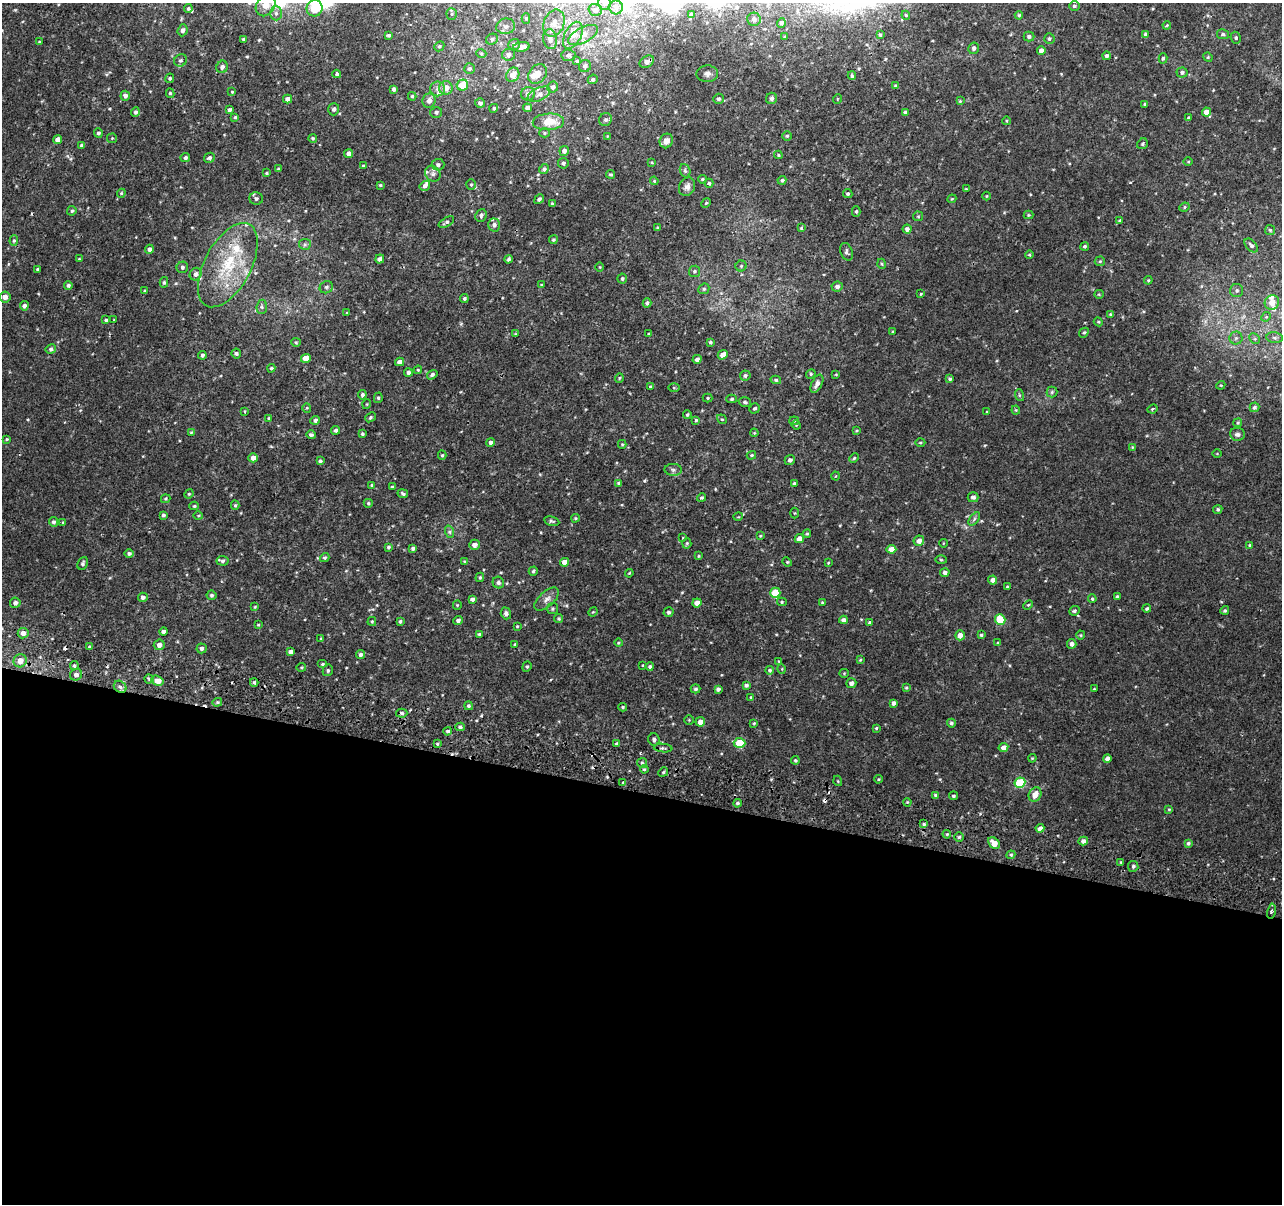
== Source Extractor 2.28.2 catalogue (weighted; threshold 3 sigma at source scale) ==
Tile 14 of 4 x 4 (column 2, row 4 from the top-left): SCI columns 1303-2582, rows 331-1532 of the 5158 x 5405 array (HDU 1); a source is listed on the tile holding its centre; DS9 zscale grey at full resolution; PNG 1284 x 1206 px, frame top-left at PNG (2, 3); each listed source drawn as its Kron ellipse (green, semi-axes under 4 px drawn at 4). Shown black and unused: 34% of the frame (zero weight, under 2 of 3 exposures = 3% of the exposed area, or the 3 px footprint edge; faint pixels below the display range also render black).
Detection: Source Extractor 2.28.2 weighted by HDU 2 'WHT'; one run over the whole footprint, this tile lists its part. Background 0.00219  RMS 0.0029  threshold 0.013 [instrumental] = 3 sigma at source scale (4.5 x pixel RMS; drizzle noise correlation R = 1.50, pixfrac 1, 0.0396/0.0396 arcsec/px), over >= 5 px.
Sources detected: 453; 7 cosmic-ray / hot-pixel residue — neither listed nor drawn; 12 inside a brighter listed object's ellipse — not listed separately; the other 434 listed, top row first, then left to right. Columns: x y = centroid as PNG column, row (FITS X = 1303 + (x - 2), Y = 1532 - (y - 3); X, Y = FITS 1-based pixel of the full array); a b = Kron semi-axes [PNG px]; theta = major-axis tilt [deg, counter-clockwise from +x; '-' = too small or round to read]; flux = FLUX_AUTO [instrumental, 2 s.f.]
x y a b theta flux
604 3 7 6 - 0.78
265 5 11 9 57 3.5
1074 6 5 5 - 0.54
616 7 7 7 - 0.91
315 8 8 8 - 3.8
188 9 4 4 - 0.42
595 10 7 6 - 0.84
276 13 7 6 - 0.94
452 14 5 5 - 0.47
691 14 3 3 - 0.36
906 15 4 4 - 0.28
1019 15 4 4 - 0.34
526 18 5 4 - 0.53
754 19 7 6 - 0.83
554 23 14 10 67 2.8
781 23 5 4 - 0.67
1167 25 4 3 - 0.26
506 26 9 8 - 1.2
183 30 6 5 - 1
1145 34 4 4 - 0.5
1223 34 6 5 - 0.59
389 35 4 3 - 0.49
573 35 14 8 63 2.5
583 35 16 7 28 2.2
880 35 4 3 - 0.41
785 37 3 3 - 0.28
1029 37 5 5 - 0.68
1236 38 6 5 - 0.48
244 39 4 3 - 0.4
492 39 6 5 - 0.65
550 39 10 6 -80 1.7
1049 39 5 5 - 0.61
39 42 4 3 - 0.27
514 44 6 5 - 1
439 46 5 4 - 0.41
521 47 8 4 8 2.2
974 48 6 5 - 0.71
1041 51 4 4 - 1.6
481 53 5 3 - 0.27
509 55 6 6 - 1.1
568 55 7 5 -6 0.68
1107 56 4 4 - 0.8
1208 57 5 4 - 0.33
1163 58 5 4 - 0.44
181 60 7 6 - 0.64
577 61 4 3 - 0.42
647 62 8 5 31 1.4
585 66 6 6 - 0.89
222 67 6 5 - 0.93
469 69 5 5 - 0.65
1182 72 5 5 - 0.63
337 74 4 4 - 0.92
538 74 11 8 52 3
707 74 11 8 1 1.3
513 75 7 6 - 2.7
852 76 4 3 - 0.42
170 78 5 4 - 0.4
593 79 5 4 - 0.45
462 85 6 5 - 6
896 85 4 4 - 0.38
553 87 6 5 - 0.84
446 88 7 7 - 2.7
394 89 4 3 - 0.7
438 89 7 7 - 1.1
232 92 3 3 - 0.28
170 93 5 4 - 0.45
528 94 7 6 - 1.3
539 94 12 6 24 1.3
125 96 5 4 - 1.1
412 96 4 3 - 0.36
771 98 6 5 - 0.84
288 99 5 4 - 1.5
719 99 5 5 - 0.6
837 99 5 3 - 0.2
429 101 7 6 - 1.3
960 101 4 4 - 0.3
480 103 5 5 - 0.76
1145 104 3 3 - 0.47
494 108 4 4 - 0.49
528 108 4 4 - 1.1
334 109 6 5 - 0.66
229 110 4 3 - 0.68
135 112 5 4 - 0.62
436 112 6 5 - 0.61
905 112 4 3 - 0.5
1206 112 4 4 - 2.3
235 117 4 4 - 0.35
1189 118 4 3 - 0.69
605 120 7 6 - 0.76
1007 121 4 3 - 0.22
548 122 16 8 3 5
98 133 4 4 - 0.6
544 133 5 4 - 0.4
607 136 3 2 - 0.2
787 136 4 4 - 0.41
112 138 5 5 - 0.35
313 138 4 4 - 0.37
58 140 4 4 - 1.9
666 141 7 6 - 1.5
1142 144 6 5 - 0.51
82 146 4 3 - 0.71
564 151 5 4 - 0.93
349 154 4 4 - 1.2
778 155 4 3 - 0.3
185 158 5 4 - 0.64
209 158 5 5 - 0.75
652 162 4 3 - 0.23
1188 162 4 3 - 0.27
563 163 5 5 - 0.66
438 165 6 6 - 0.82
363 166 4 3 - 0.29
278 169 4 3 - 0.28
544 169 5 4 - 0.74
685 171 7 5 -69 0.5
266 173 3 3 - 0.33
433 174 8 7 - 0.99
611 174 4 4 - 0.36
702 179 4 3 - 0.34
782 180 4 4 - 0.55
654 181 4 4 - 0.27
709 183 4 4 - 0.38
380 185 4 3 - 0.33
471 185 5 4 - 0.45
425 186 5 5 - 0.86
687 187 9 7 60 1.2
966 189 3 3 - 0.21
121 193 4 4 - 0.32
848 194 5 4 - 0.47
986 196 4 3 - 0.23
256 199 7 6 - 0.75
539 199 5 4 - 0.65
952 199 4 4 - 0.27
706 203 5 4 - 0.34
552 204 4 3 - 0.39
1184 207 5 4 - 0.37
72 211 5 4 - 0.47
856 211 5 4 - 0.41
481 215 6 5 - 0.66
1029 215 5 4 - 0.3
918 216 5 5 - 0.34
1120 220 4 3 - 0.28
446 222 8 4 30 0.62
494 225 6 6 - 0.89
658 227 4 3 - 0.3
801 228 4 3 - 0.25
907 229 4 4 - 0.95
1270 230 5 5 - 0.42
553 240 4 4 - 0.41
14 241 5 4 - 0.42
305 244 6 5 - 0.53
1251 245 8 5 -47 0.77
1085 246 4 4 - 0.46
149 249 4 4 - 1
846 252 9 6 -70 0.64
1029 255 4 4 - 0.31
79 259 3 3 - 0.22
380 259 5 4 - 0.89
508 259 4 3 - 0.55
1100 261 5 5 - 0.36
882 264 5 3 - 0.27
228 265 46 23 62 18
741 266 5 5 - 0.44
182 267 6 5 - 0.68
600 267 4 3 - 0.22
37 269 3 3 - 0.4
694 271 5 5 - 0.52
196 274 6 5 - 1.1
622 278 5 5 - 0.47
1148 280 4 4 - 0.32
164 282 5 4 - 0.45
68 285 4 4 - 0.51
541 285 3 3 - 0.19
326 287 7 6 - 0.62
837 287 5 5 - 0.99
704 289 6 5 - 0.4
1237 290 6 6 - 0.68
144 291 4 3 - 0.25
921 294 4 3 - 0.25
1099 294 5 4 - 0.29
5 297 5 5 - 1.7
464 298 4 4 - 0.56
1272 302 7 7 - 2.3
647 303 4 3 - 0.49
24 306 4 4 - 1
262 307 7 5 85 0.56
347 313 3 3 - 0.24
1110 314 4 3 - 0.32
1266 317 5 4 - 0.35
106 320 4 3 - 0.42
114 320 2 2 - 0.22
1098 322 4 4 - 0.3
893 331 4 3 - 0.25
1084 333 5 4 - 0.42
515 334 4 3 - 0.25
649 334 4 3 - 0.4
1236 338 6 6 - 0.76
1275 338 8 5 -7 0.75
1255 339 6 4 -45 0.51
296 342 5 4 - 0.34
710 342 4 3 - 0.42
51 349 5 4 - 0.51
236 353 5 5 - 0.66
202 355 4 4 - 0.57
723 355 5 4 - 1.8
306 358 5 4 - 3.9
697 359 4 4 - 1
400 362 4 4 - 1.4
271 368 4 4 - 0.47
418 370 4 3 - 0.33
408 372 4 4 - 0.71
811 374 5 4 - 0.39
432 375 5 4 - 0.66
836 375 4 2 - 0.22
745 376 5 5 - 0.63
619 378 5 4 - 0.34
950 379 4 3 - 0.45
776 380 5 4 - 0.48
817 384 10 5 63 1.4
1221 385 4 3 - 0.25
650 387 3 2 - 0.29
674 388 6 4 -1 0.31
1052 392 5 5 - 0.48
362 395 4 4 - 0.59
1019 395 6 4 -72 0.39
378 398 5 4 - 0.42
708 398 5 4 - 0.34
732 399 5 4 - 0.47
745 402 6 5 - 0.58
367 404 5 3 - 0.22
1254 407 5 4 - 0.51
307 408 4 4 - 0.3
755 408 5 5 - 0.49
1152 409 5 3 - 0.39
1016 410 4 4 - 0.28
245 411 4 2 - 0.23
987 412 3 3 - 0.22
687 415 4 3 - 0.35
370 417 6 4 40 0.51
269 418 4 4 - 0.34
722 419 5 4 - 0.34
315 420 5 4 - 0.7
696 420 4 4 - 0.34
794 421 5 4 - 0.33
1238 423 4 4 - 0.33
796 425 5 4 - 0.32
336 430 4 4 - 0.78
857 431 4 3 - 0.27
191 432 4 3 - 0.31
754 433 4 3 - 0.24
362 434 3 3 - 0.44
1237 434 7 6 - 0.9
311 435 4 4 - 0.63
7 439 3 3 - 0.32
491 442 4 4 - 0.8
920 443 5 3 - 0.28
622 444 4 4 - 0.3
1132 447 4 3 - 0.23
1217 453 4 3 - 0.19
442 455 4 4 - 0.36
751 455 5 4 - 0.34
253 458 4 4 - 1.7
854 458 5 4 - 0.36
790 460 5 5 - 0.8
320 461 4 3 - 0.55
673 470 8 6 -3 0.76
836 476 4 3 - 0.22
619 483 4 3 - 0.55
794 483 3 3 - 0.44
372 485 4 3 - 0.36
392 487 3 3 - 0.31
189 494 5 4 - 0.34
403 494 5 4 - 0.6
973 497 5 5 - 0.97
702 498 4 4 - 0.38
166 499 5 4 - 0.38
368 503 5 4 - 0.43
235 505 4 4 - 0.35
194 506 4 4 - 0.35
1218 509 5 4 - 0.49
794 513 5 3 - 0.25
163 515 4 4 - 0.59
198 515 5 3 - 0.28
738 517 5 3 - 0.22
575 518 4 3 - 0.33
974 519 7 4 54 0.54
552 521 8 4 -12 0.55
53 522 5 4 - 0.62
63 522 4 3 - 0.26
450 532 6 4 -71 0.49
807 534 4 3 - 0.32
760 536 3 3 - 0.28
683 538 4 2 - 0.18
799 539 4 4 - 2.2
919 541 5 5 - 1.6
687 543 5 4 - 0.4
943 543 4 3 - 0.19
474 545 5 5 - 1.3
1250 545 3 3 - 0.36
388 547 4 4 - 0.47
413 548 4 3 - 0.73
891 549 5 4 - 2.5
129 554 5 4 - 0.57
698 556 4 3 - 0.27
325 557 5 4 - 0.42
941 560 5 3 - 0.3
222 561 6 5 - 0.63
464 561 4 4 - 0.26
565 562 4 4 - 2.3
787 562 5 4 - 0.31
83 563 7 5 64 0.6
828 563 3 3 - 0.25
533 571 4 4 - 0.45
945 572 5 4 - 0.94
629 573 4 3 - 0.28
480 577 5 4 - 0.42
993 580 4 4 - 1.3
498 583 6 5 - 0.78
1007 587 3 3 - 0.36
775 593 5 5 - 9.5
211 595 5 5 - 0.59
143 597 5 4 - 0.89
1117 597 3 3 - 0.5
472 599 4 4 - 0.87
547 599 15 7 42 1.7
1092 599 4 3 - 0.35
782 602 5 4 - 0.38
822 602 2 2 - 0.22
15 603 5 5 - 0.85
697 603 4 4 - 2.2
457 605 5 4 - 0.28
1028 605 5 3 - 0.34
255 607 3 3 - 0.23
552 609 5 5 - 0.47
1147 609 4 4 - 0.43
1225 610 4 4 - 0.44
1074 611 5 4 - 0.56
593 612 5 4 - 0.27
669 612 5 5 - 0.59
506 613 6 5 - 0.77
559 618 4 4 - 0.4
458 620 5 4 - 0.76
843 620 4 4 - 1.2
1000 620 5 5 - 7.6
372 621 4 3 - 0.37
400 621 4 3 - 0.4
870 623 4 3 - 0.68
258 625 4 3 - 0.27
517 626 3 3 - 0.26
164 632 4 4 - 1
23 633 5 5 - 1.5
479 634 3 3 - 0.47
960 635 5 5 - 1.8
981 635 3 3 - 0.42
1081 635 4 4 - 0.31
321 639 4 4 - 0.33
618 643 4 4 - 0.32
998 643 3 3 - 0.37
515 644 4 3 - 0.38
1072 644 5 4 - 0.98
159 645 5 5 - 1.2
89 647 4 3 - 0.25
201 648 5 5 - 0.82
290 652 4 4 - 1.1
360 654 4 4 - 0.68
860 660 4 3 - 0.28
20 661 7 6 - 2.7
779 661 3 3 - 0.25
323 664 5 4 - 0.42
643 665 4 2 - 0.2
74 666 4 4 - 0.46
301 667 4 3 - 0.28
527 667 5 4 - 0.41
650 667 4 4 - 0.57
782 669 5 3 - 0.23
328 670 6 5 - 0.52
770 670 4 4 - 0.53
844 673 4 4 - 0.29
76 675 6 5 - 1.1
149 679 4 4 - 0.42
157 681 6 5 - 3.1
254 682 4 3 - 0.41
851 683 5 4 - 0.85
746 685 4 3 - 0.56
120 687 7 5 -43 0.89
906 688 4 3 - 0.32
695 689 5 4 - 0.5
718 689 4 3 - 0.62
1094 689 3 3 - 0.25
750 697 3 2 - 0.2
217 702 5 4 - 0.44
894 703 4 3 - 0.88
469 706 4 4 - 0.46
623 707 4 3 - 0.33
402 713 6 4 -3 0.67
689 720 4 4 - 0.27
700 722 5 4 - 1.6
754 723 3 3 - 0.3
951 723 4 4 - 0.57
460 727 4 4 - 0.56
876 728 3 3 - 0.29
448 731 4 4 - 0.48
654 740 6 5 - 0.71
740 743 6 5 - 9.8
437 744 3 3 - 0.32
617 744 4 4 - 0.64
1003 747 5 4 - 1.5
663 748 9 4 -5 0.51
1032 758 4 3 - 0.27
1107 758 4 4 - 1.1
795 760 4 4 - 0.41
642 763 5 5 - 0.45
644 769 4 3 - 0.4
663 772 5 4 - 0.45
878 779 4 3 - 0.31
838 781 5 3 - 0.24
623 783 3 3 - 2.2
1020 783 5 5 - 13
936 795 4 3 - 0.45
1035 795 7 6 - 2.5
953 796 4 4 - 0.51
907 802 4 3 - 0.27
737 803 4 4 - 0.53
1169 809 4 4 - 0.33
924 824 4 4 - 0.38
1040 828 4 4 - 1.3
947 834 4 3 - 0.32
959 837 4 4 - 0.45
1083 841 5 4 - 1.3
994 843 7 5 -46 2.8
1188 843 4 4 - 0.55
1011 855 4 4 - 0.41
1121 862 4 3 - 0.26
1133 866 5 5 - 0.6
1271 911 7 3 79 0.6
Overlapping masked pixels (flux is a lower limit): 1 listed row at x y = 647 62
Isophote crosses this tile's border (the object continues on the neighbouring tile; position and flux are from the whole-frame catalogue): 2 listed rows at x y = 604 3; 265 5